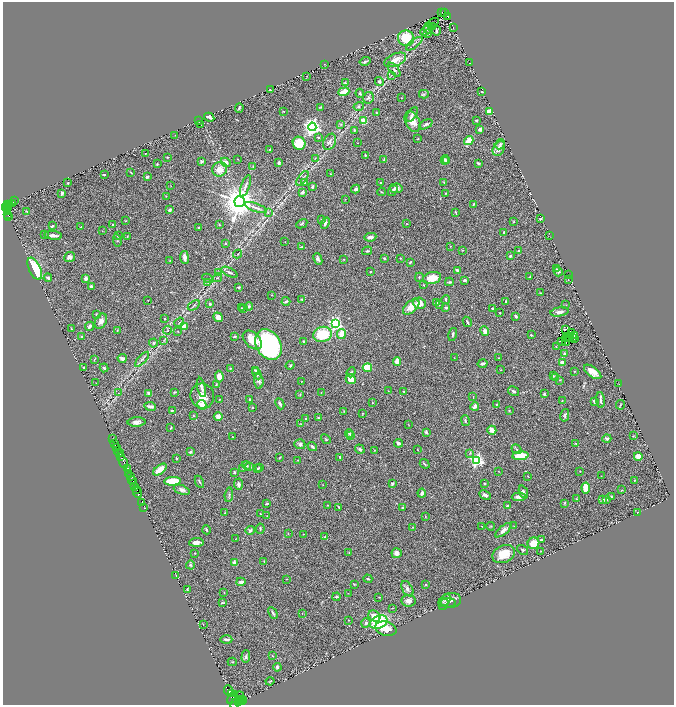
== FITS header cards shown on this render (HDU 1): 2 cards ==
NAXIS1  =                 1343
NAXIS2  =                 1405

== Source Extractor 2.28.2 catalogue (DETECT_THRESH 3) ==
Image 1343 x 1405 px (HDU 1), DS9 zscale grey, zoomed out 1/2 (1 PNG px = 2 x 2 image px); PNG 676 x 707 px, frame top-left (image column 2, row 1405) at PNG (3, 2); each listed source drawn as its Kron ellipse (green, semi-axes under 4 px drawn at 4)
Background 0.853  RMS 0.04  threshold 0.12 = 3 sigma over >= 5 px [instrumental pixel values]
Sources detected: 478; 34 cannot appear on this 1/2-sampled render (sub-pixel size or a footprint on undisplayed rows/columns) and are neither listed nor drawn; the other 444 listed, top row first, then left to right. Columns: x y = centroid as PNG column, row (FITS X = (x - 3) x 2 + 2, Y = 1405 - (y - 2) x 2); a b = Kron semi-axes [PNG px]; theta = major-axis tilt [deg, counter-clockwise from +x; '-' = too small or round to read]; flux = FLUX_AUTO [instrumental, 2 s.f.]
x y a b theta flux
442 13 4 1 - 2.1
445 13 4 1 - 6.9
448 16 3 2 - 22
433 23 6 3 34 10
433 26 4 1 - 5.7
428 28 6 4 -80 9.3
453 28 2 1 - 2.4
426 31 6 2 41 8
436 31 5 2 - 9.3
427 34 3 2 - 5
406 38 8 7 - 220
414 44 10 3 37 19
395 60 12 6 23 100
365 61 5 3 - 11
470 63 2 1 - 1.3
324 64 2 1 - 2.2
394 70 8 4 -48 23
391 75 3 2 - 4.6
307 76 2 2 - 2.2
379 81 5 3 - 20
345 83 4 3 - 5.5
270 90 3 2 - 12
344 92 5 3 - 120
482 92 2 2 - 5
360 93 5 4 - 11
424 94 5 3 - 8.6
368 98 6 5 - 29
401 98 2 2 - 2.2
359 106 5 4 - 14
321 107 3 2 - 4.2
239 108 5 2 - 13
283 111 3 2 - 3.1
490 111 4 3 - 110
376 113 3 3 - 6.2
412 115 8 4 58 20
209 117 5 3 - 19
476 120 3 2 - 7.5
199 121 2 1 - 5
364 121 4 3 - 110
413 122 11 7 -63 81
200 124 3 2 - 3.7
341 124 3 2 - 5.8
426 124 7 3 27 22
312 127 4 4 - 3300
480 129 3 3 - 22
354 130 3 3 - 7.4
175 135 2 2 - 2.3
318 137 4 2 - 7.6
418 139 3 2 - 4.4
469 141 5 3 - 150
330 142 8 6 66 26
299 143 7 6 - 190
357 143 2 1 - 2.6
500 144 5 4 - 15
270 149 3 2 - 6
499 149 8 5 62 45
145 153 2 2 - 2
365 155 4 3 - 6
167 157 2 2 - 4
315 158 3 2 - 4.4
238 159 2 1 - 3
384 159 3 2 - 3.4
445 160 4 4 - 17
202 161 4 3 - 16
447 161 3 3 - 12
226 162 5 3 - 46
279 163 4 2 - 20
478 163 4 3 - 11
157 164 3 2 - 4.2
253 166 4 3 - 6
220 169 7 7 - 80
131 172 4 2 - 5
330 174 3 2 - 3.8
104 175 3 2 - 6.1
147 177 3 3 - 11
302 178 8 2 55 13
444 182 3 2 - 3.8
68 183 2 2 - 5.1
304 183 4 3 - 9
381 183 3 2 - 4.4
171 186 2 1 - 2.6
245 186 11 3 71 22
312 187 4 3 - 14
396 188 6 4 -12 33
356 189 4 3 - 18
393 191 6 3 54 18
302 192 4 3 - 14
381 192 4 2 - 4.9
62 193 4 3 - 18
446 193 2 2 - 4.1
166 196 3 2 - 3.3
345 199 2 1 - 1.7
15 201 2 1 - 12
240 202 5 5 - 19000
13 203 3 2 - 22
473 204 4 3 - 9.7
8 205 4 2 - 76
10 205 2 1 - 30
6 208 3 2 - 98
8 208 2 2 - 68
256 208 12 3 -20 28
170 210 3 2 - 21
27 211 4 2 - 6.1
7 212 4 2 - 190
455 212 3 2 - 6.1
268 213 3 2 - 4.4
8 214 2 2 - 57
9 216 2 1 - 10
540 219 3 2 - 9.4
322 220 2 2 - 22
125 221 2 2 - 2.4
514 222 2 2 - 5.9
325 223 6 3 66 23
302 224 6 3 29 12
407 224 3 3 - 5.4
113 225 3 2 - 13
219 225 2 2 - 5.5
52 226 3 2 - 11
81 227 2 2 - 3.5
199 227 2 2 - 10
102 231 2 2 - 2.1
504 232 2 2 - 6.4
44 234 3 2 - 8.9
53 235 9 3 -5 46
118 236 2 2 - 6.6
127 236 2 2 - 3.4
550 236 2 2 - 2.4
370 237 6 3 10 29
117 240 6 2 -78 7
285 242 2 2 - 2.3
225 243 3 2 - 4.9
450 246 2 2 - 3.4
301 247 3 3 - 7.6
463 250 3 2 - 4.4
367 251 5 3 - 8.3
518 251 3 2 - 8.6
237 254 4 2 - 4.9
510 256 3 2 - 10
70 257 5 5 - 28
184 257 6 3 -82 47
384 258 2 2 - 12
400 258 3 2 - 4.5
318 259 6 4 -67 21
344 259 2 2 - 3.3
170 260 2 2 - 2.9
410 262 3 2 - 9.2
35 269 12 5 -64 380
556 269 2 2 - 5.7
457 270 3 3 - 7.7
370 271 3 2 - 6.2
230 272 9 3 -27 20
558 272 5 3 - 16
219 273 3 2 - 4.5
568 275 2 1 - 2
419 277 4 3 - 7
530 277 3 3 - 8.8
48 278 4 3 - 15
86 278 3 3 - 25
208 278 6 2 -31 8.3
217 278 5 2 - 6.9
432 278 9 6 11 130
568 279 3 2 - 3.4
465 280 4 3 - 22
208 282 3 2 - 3.8
449 282 4 2 - 9.1
424 285 3 2 - 3.6
91 286 4 3 - 18
239 287 3 3 - 7.6
540 293 2 2 - 4.9
271 295 2 1 - 3.5
446 299 4 3 - 10
148 300 2 1 - 2.2
302 300 3 2 - 8.1
286 301 4 3 - 15
506 301 3 2 - 6.6
419 303 6 5 - 79
436 303 3 3 - 12
210 304 3 3 - 9.9
439 304 2 2 - 4.1
194 305 7 3 35 9.6
566 305 3 2 - 2.8
249 306 4 4 - 12
411 307 10 5 41 93
241 308 3 2 - 4.2
243 308 2 2 - 4.4
446 308 4 3 - 8.3
492 308 3 3 - 8.2
560 312 9 4 9 28
500 313 2 1 - 3.3
96 314 3 3 - 4.8
516 316 3 3 - 21
218 317 5 4 - 34
165 319 2 2 - 6.9
101 321 8 5 62 40
179 322 5 3 - 10
467 322 5 2 - 11
335 324 4 4 - 1200
89 326 5 3 - 19
184 327 4 4 - 58
71 329 3 2 - 3.1
565 329 3 2 - 11
117 330 2 2 - 2.8
168 330 4 2 - 5.2
178 331 3 2 - 2.4
485 331 5 4 - 31
571 333 2 1 - 0.81
322 334 9 7 15 270
341 334 5 3 - 120
453 334 7 3 74 12
531 335 4 3 - 7.8
574 335 3 2 - 8.3
234 336 4 2 - 8
570 336 4 1 - 5.2
82 337 3 3 - 15
568 337 2 1 - 5.1
573 337 2 1 - 4.9
566 338 2 1 - 4.4
575 338 3 1 - 4.4
164 340 3 2 - 3
252 340 11 7 -44 130
303 341 2 2 - 7
566 341 5 2 - 2.2
561 342 2 1 - 1
153 343 4 4 - 11
269 345 16 12 -59 1400
556 347 2 1 - 2.3
565 354 3 3 - 20
122 358 4 3 - 31
454 358 2 1 - 1.7
498 358 2 2 - 4.4
142 359 9 3 48 17
94 360 4 2 - 4.4
397 361 4 4 - 82
483 363 5 3 - 22
562 363 4 3 - 37
290 365 4 3 - 7.9
84 367 2 2 - 8.2
367 367 5 4 - 180
104 368 4 3 - 11
230 368 2 2 - 4.5
255 370 4 3 - 9.9
501 370 2 2 - 3.3
574 371 3 2 - 4.2
351 372 5 4 - 13
593 372 10 5 -37 72
257 373 6 4 -60 38
553 376 2 2 - 5.8
219 377 6 4 -84 54
556 377 3 3 - 5.4
351 379 5 4 - 73
560 380 3 2 - 5.3
259 381 7 4 -84 20
301 382 2 1 - 3.6
96 383 2 1 - 2.8
216 384 4 2 - 5.5
619 384 2 1 - 2.5
201 387 10 3 -77 31
388 391 2 2 - 2.9
404 391 3 2 - 6.5
513 391 6 3 -32 20
175 392 4 3 - 7.4
118 393 4 2 - 4.2
149 393 4 3 - 16
321 393 3 2 - 4.2
300 394 3 2 - 5.9
544 394 4 3 - 13
202 396 12 11 - 96
473 397 3 2 - 4.2
219 399 2 2 - 3.2
250 400 3 3 - 8.9
601 400 8 2 -85 19
562 401 2 2 - 4
594 401 3 2 - 19
372 403 2 2 - 6.1
280 404 6 3 -65 18
496 404 4 2 - 5.9
202 405 5 4 - 100
620 405 5 2 - 6.2
150 406 6 3 -10 28
475 406 4 3 - 27
252 407 3 2 - 5.9
172 410 3 2 - 8.2
344 411 3 2 - 3.6
509 411 3 2 - 5.8
363 413 2 2 - 4.6
565 415 6 3 77 13
193 416 3 2 - 4
218 417 4 4 - 39
318 418 3 2 - 9.1
306 419 2 2 - 10
465 421 5 3 - 11
136 422 9 4 3 35
301 424 4 3 - 7
408 424 3 2 - 2.8
171 428 3 2 - 5.7
492 430 4 3 - 84
426 432 4 3 - 12
349 433 4 3 - 19
350 435 4 3 - 12
633 436 3 2 - 3.4
232 437 3 2 - 3.5
112 438 4 1 - 32
326 439 5 3 - 8.9
607 439 4 3 - 16
115 443 3 2 - 140
398 443 4 3 - 23
576 443 3 2 - 5.5
300 444 5 5 - 26
116 447 2 1 - 150
312 447 5 2 - 14
360 449 5 4 - 13
517 449 5 3 - 11
374 450 2 2 - 2.6
418 450 2 2 - 4.1
118 451 2 2 - 240
190 452 4 3 - 11
119 453 3 2 - 510
470 453 4 2 - 6.3
121 456 2 2 - 170
520 456 8 4 5 200
638 456 4 4 - 74
280 457 2 1 - 4.3
340 457 4 3 - 9.7
176 458 3 2 - 4.3
298 460 2 1 - 2.3
476 460 4 4 - 1500
123 462 7 2 -66 1200
425 464 5 2 - 8.8
246 466 5 3 - 9.7
250 467 3 3 - 17
259 467 3 2 - 6
127 468 3 2 - 260
243 469 4 2 - 3.6
258 469 3 2 - 7.5
160 470 8 3 39 93
498 471 3 2 - 3.3
580 471 2 2 - 4.4
234 472 3 3 - 9.5
128 473 2 1 - 52
130 476 2 2 - 130
528 476 2 2 - 3.1
601 476 2 1 - 2.1
131 479 2 1 - 65
133 480 2 1 - 9.1
634 480 2 2 - 6.4
172 481 8 4 3 210
199 482 6 2 -63 8.4
485 483 2 2 - 6
238 484 6 4 -87 26
392 484 3 2 - 19
323 485 2 1 - 1.8
135 486 4 2 - 730
586 488 5 4 - 160
136 489 2 1 - 52
182 490 8 4 -21 26
622 490 2 2 - 3.2
523 492 7 3 -69 19
138 493 5 2 - 760
422 493 4 3 - 19
229 495 7 3 84 11
485 495 6 3 -28 30
519 497 7 4 3 36
611 497 2 2 - 7.1
577 499 2 2 - 4.5
602 499 3 3 - 43
607 500 3 3 - 4.8
142 502 2 1 - 29
565 503 3 2 - 7.5
267 504 4 3 - 7.9
327 505 2 2 - 2.7
507 506 3 2 - 6.6
144 507 2 1 - 7.8
338 507 3 2 - 6.4
402 508 3 3 - 7.8
638 512 2 1 - 4.1
225 513 2 2 - 2.7
261 514 2 2 - 3.8
267 516 2 2 - 3.3
425 517 2 2 - 3.2
482 526 3 2 - 5.1
490 526 4 3 - 6.1
514 526 3 2 - 3.9
413 527 4 2 - 6.1
260 529 5 3 - 8.3
206 530 5 2 - 9
250 530 5 4 - 12
503 530 10 4 39 45
288 533 4 1 - 2.9
303 534 2 2 - 3.5
325 537 4 2 - 6.5
235 539 2 1 - 2.1
541 539 3 2 - 7.3
196 542 7 3 4 34
533 543 6 5 - 130
522 550 6 3 -37 7.9
541 551 2 2 - 3.6
349 552 3 3 - 5.1
195 553 2 2 - 4.3
397 553 5 5 - 40
504 554 12 8 25 140
264 561 3 2 - 4.2
234 562 3 3 - 28
190 565 4 4 - 11
176 576 3 2 - 6.6
287 579 3 1 - 2.4
368 579 4 2 - 7.8
241 582 5 3 - 24
354 584 3 3 - 6
426 585 3 2 - 5.4
187 589 3 2 - 7.2
407 589 8 5 -60 27
224 592 3 2 - 3.3
348 593 3 2 - 2.6
336 597 4 2 - 9.7
379 597 3 2 - 2.9
445 600 6 4 49 17
451 600 10 7 9 43
408 601 7 6 - 40
222 603 4 3 - 9
447 603 9 5 -1 20
444 604 6 4 56 8.6
392 608 3 2 - 3.7
273 613 6 2 -62 14
302 613 2 1 - 2.1
374 616 6 5 - 67
348 620 2 2 - 2.9
378 622 9 6 24 430
366 623 5 4 - 17
203 625 3 2 - 3.1
386 629 11 7 -16 98
226 639 6 3 1 20
272 656 3 2 - 3.7
246 657 6 3 86 14
232 662 4 2 - 4.6
277 667 4 3 - 13
270 681 4 2 - 5.7
229 691 5 2 - 920
231 694 3 3 - 500
240 696 5 4 - 450
232 697 7 2 56 490
242 700 4 2 - 420
238 701 3 1 - 470
240 701 2 2 - 290
236 702 7 3 54 410
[34 sub-pixel or undisplayed-footprint detections neither listed nor drawn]